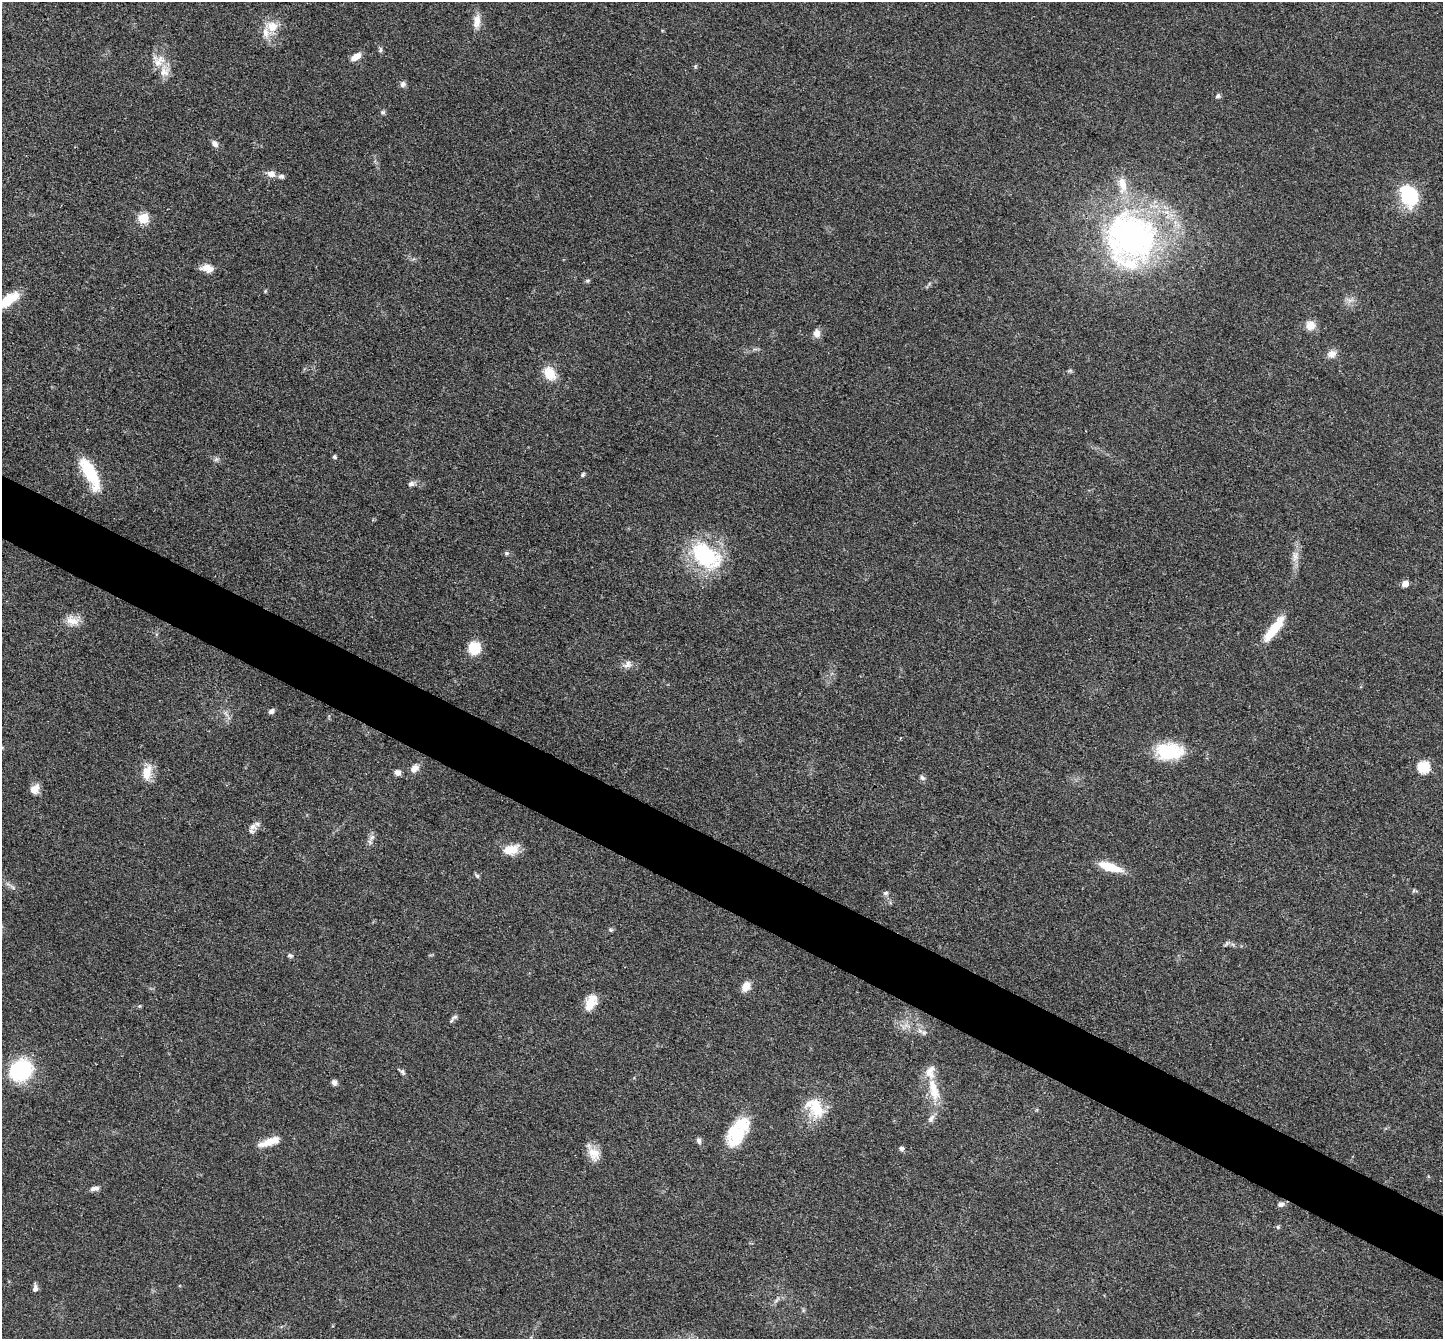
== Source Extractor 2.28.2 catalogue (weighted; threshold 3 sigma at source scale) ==
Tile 6 of 4 x 4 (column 2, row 2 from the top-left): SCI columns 1444-2884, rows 2819-4155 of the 5767 x 5775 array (HDU 1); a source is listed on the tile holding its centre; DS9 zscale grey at full resolution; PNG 1445 x 1341 px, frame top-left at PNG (2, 2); no overlay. Shown black and unused: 5% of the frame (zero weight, under 3 of 4 exposures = <1% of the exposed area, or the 3 px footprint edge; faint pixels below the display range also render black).
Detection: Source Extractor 2.28.2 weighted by HDU 2 'WHT'; one run over the whole footprint, this tile lists its part. Background 0.0996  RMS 0.006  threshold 0.027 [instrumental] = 3 sigma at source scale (4.5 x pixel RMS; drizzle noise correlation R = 1.50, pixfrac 1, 0.05/0.05 arcsec/px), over >= 5 px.
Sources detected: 87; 2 inside a brighter object's white glare — not listed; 8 inside a brighter listed object's ellipse — not listed separately; the other 77 listed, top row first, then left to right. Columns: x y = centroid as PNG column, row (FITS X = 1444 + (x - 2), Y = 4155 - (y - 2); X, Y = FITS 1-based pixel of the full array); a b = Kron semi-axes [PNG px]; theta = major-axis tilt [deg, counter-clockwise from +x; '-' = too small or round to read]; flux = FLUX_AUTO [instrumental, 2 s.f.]
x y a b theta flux
477 21 20 9 84 5.8
272 26 19 14 -14 9.9
380 50 7 6 - 1.2
356 57 11 6 31 5.9
159 61 20 13 40 8.5
695 66 6 5 - 0.86
403 84 8 7 - 1.9
1218 96 7 6 - 1.4
383 112 6 6 - 1.2
215 144 9 6 -50 2.7
271 174 10 7 -11 4.7
281 176 8 6 -9 1.7
1407 196 23 17 -32 35
143 218 6 5 - 32
1131 239 65 59 -82 220
207 268 16 9 -10 5.6
588 281 7 5 2 0.98
265 291 5 4 - 0.68
9 300 23 10 37 16
1310 325 10 9 - 7.8
817 333 9 7 -83 4.6
1332 354 12 11 - 4.3
550 373 13 10 -55 16
334 457 4 4 - 1.3
216 459 8 6 21 1.5
90 473 40 12 -63 27
583 475 6 4 48 1.2
411 484 9 7 15 2.2
507 553 7 5 -18 1.2
705 555 38 23 -37 56
1295 556 18 9 86 5.6
1405 583 5 5 - 5.9
72 620 19 13 -20 7.5
1274 629 37 10 52 16
474 648 11 11 - 17
627 665 14 9 29 3.6
271 711 8 6 35 1.9
226 713 11 6 -53 2.6
1169 751 33 19 2 28
1423 767 6 6 - 55
414 768 12 8 43 4.5
147 773 21 11 77 9.8
397 773 7 6 - 3.1
922 778 8 6 -32 1.6
35 789 11 9 52 6
253 827 13 10 14 3.9
372 837 12 7 53 2.6
511 849 21 12 17 8.9
1110 867 29 9 -17 14
477 876 8 4 -48 1.1
12 887 9 4 -41 1.5
1414 890 6 4 71 0.78
886 893 7 6 - 1.6
1226 944 9 4 60 1.1
290 956 8 6 -10 1.3
746 987 13 9 59 5.8
591 1002 20 12 64 9.7
139 1006 5 5 - 0.78
455 1017 12 4 22 1.6
906 1025 10 7 -10 3.3
924 1033 6 6 - 1.5
21 1070 20 17 43 56
402 1072 9 5 -40 1.5
334 1082 7 6 - 2.2
933 1090 36 12 -75 16
816 1108 28 17 -65 21
931 1118 13 7 57 3.1
738 1133 37 18 59 26
699 1140 8 5 -72 1.9
268 1142 25 8 20 9.3
901 1148 6 5 - 1.7
594 1154 20 14 -57 8.3
94 1188 12 6 6 2.7
1281 1204 9 7 11 2.2
1278 1227 5 5 - 0.96
35 1288 9 6 84 2.4
776 1300 11 4 44 1.8
Isophote crosses this tile's border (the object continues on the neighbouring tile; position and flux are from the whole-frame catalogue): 1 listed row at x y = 9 300